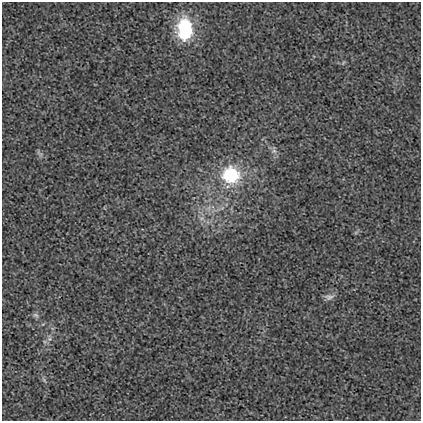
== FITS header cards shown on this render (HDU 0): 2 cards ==
NAXIS1  =                  419
NAXIS2  =                  419

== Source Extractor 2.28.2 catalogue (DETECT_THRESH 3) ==
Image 419 x 419 px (HDU 0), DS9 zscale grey, 1 PNG px = 1 image px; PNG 423 x 423 px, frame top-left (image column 1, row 419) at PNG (2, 2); no overlay
Background 0.00356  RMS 0.019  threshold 0.0563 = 3 sigma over >= 5 px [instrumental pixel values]
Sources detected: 8; all 8 listed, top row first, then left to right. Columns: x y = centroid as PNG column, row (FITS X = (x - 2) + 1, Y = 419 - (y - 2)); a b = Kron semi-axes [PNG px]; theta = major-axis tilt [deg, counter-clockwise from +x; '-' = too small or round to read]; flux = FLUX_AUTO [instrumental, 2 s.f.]
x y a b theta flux
185 29 24 16 -87 76
274 151 8 6 -2 4.1
231 175 20 19 - 77
202 218 7 5 43 3.3
329 297 13 7 0 5.2
36 315 9 5 -26 3.1
49 339 7 5 43 3.3
44 380 7 4 -46 2.3